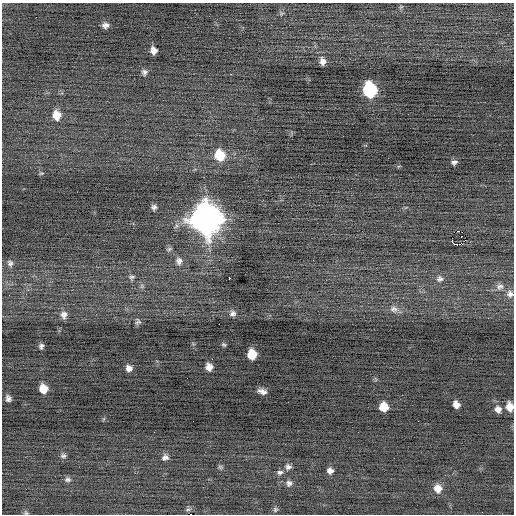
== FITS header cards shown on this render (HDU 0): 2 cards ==
NAXIS1  =                  512 / Axis length
NAXIS2  =                  512 / Axis length

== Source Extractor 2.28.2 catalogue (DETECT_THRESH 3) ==
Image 512 x 512 px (HDU 0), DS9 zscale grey, 1 PNG px = 1 image px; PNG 516 x 516 px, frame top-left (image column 1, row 512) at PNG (2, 3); no overlay
Background -0.0604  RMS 0.69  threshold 2.08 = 3 sigma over >= 5 px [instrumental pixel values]
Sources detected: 57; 1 with non-positive FLUX_AUTO (blend fragments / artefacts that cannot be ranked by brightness) is not listed; the other 56 listed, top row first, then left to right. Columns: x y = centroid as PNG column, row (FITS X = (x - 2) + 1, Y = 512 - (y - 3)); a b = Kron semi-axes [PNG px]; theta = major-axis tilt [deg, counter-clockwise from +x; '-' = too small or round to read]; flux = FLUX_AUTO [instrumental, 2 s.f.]
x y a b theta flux
282 13 6 4 19 61
105 25 8 7 - 210
153 50 6 6 - 320
323 61 9 7 -72 240
144 72 7 7 - 140
231 74 3 2 - 42
370 90 10 8 -78 5500
57 115 10 9 - 580
220 155 10 9 - 1300
454 162 7 5 13 140
41 173 7 3 9 53
154 207 6 6 - 140
206 219 13 12 - 67000
458 231 4 2 - 230
465 240 3 2 - 12
452 241 3 2 - 50
169 249 8 5 11 85
313 260 2 2 - 30
179 261 11 9 -87 240
10 263 10 8 -70 170
132 277 9 7 8 120
229 278 3 2 - 570
440 279 10 9 - 200
500 286 10 9 - 250
510 294 11 10 - 250
9 295 3 2 - 35
394 309 13 9 -13 300
233 313 8 8 - 170
64 315 10 8 -86 270
138 321 9 7 -76 120
219 324 2 2 - 420
224 345 6 4 -30 72
41 346 6 5 - 130
252 354 8 7 - 1000
209 367 7 7 - 350
129 368 8 7 - 250
43 389 8 7 - 660
262 391 8 5 -16 230
8 398 7 5 -66 160
456 404 7 6 - 310
384 407 7 7 - 830
510 407 8 6 -76 520
498 409 9 8 - 260
63 456 8 6 -12 120
165 457 9 8 - 210
220 467 7 5 -21 82
288 467 8 7 - 170
330 471 7 6 - 210
280 472 9 6 10 150
68 479 9 7 -3 140
289 483 8 8 - 180
438 488 9 8 - 440
188 509 9 5 13 100
275 509 7 6 - 92
26 513 6 6 - 76
191 514 2 2 - 800
At the frame edge (FLAGS 8, measured only in part): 4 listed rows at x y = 510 294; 510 407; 26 513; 191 514
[1 non-positive-flux detection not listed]